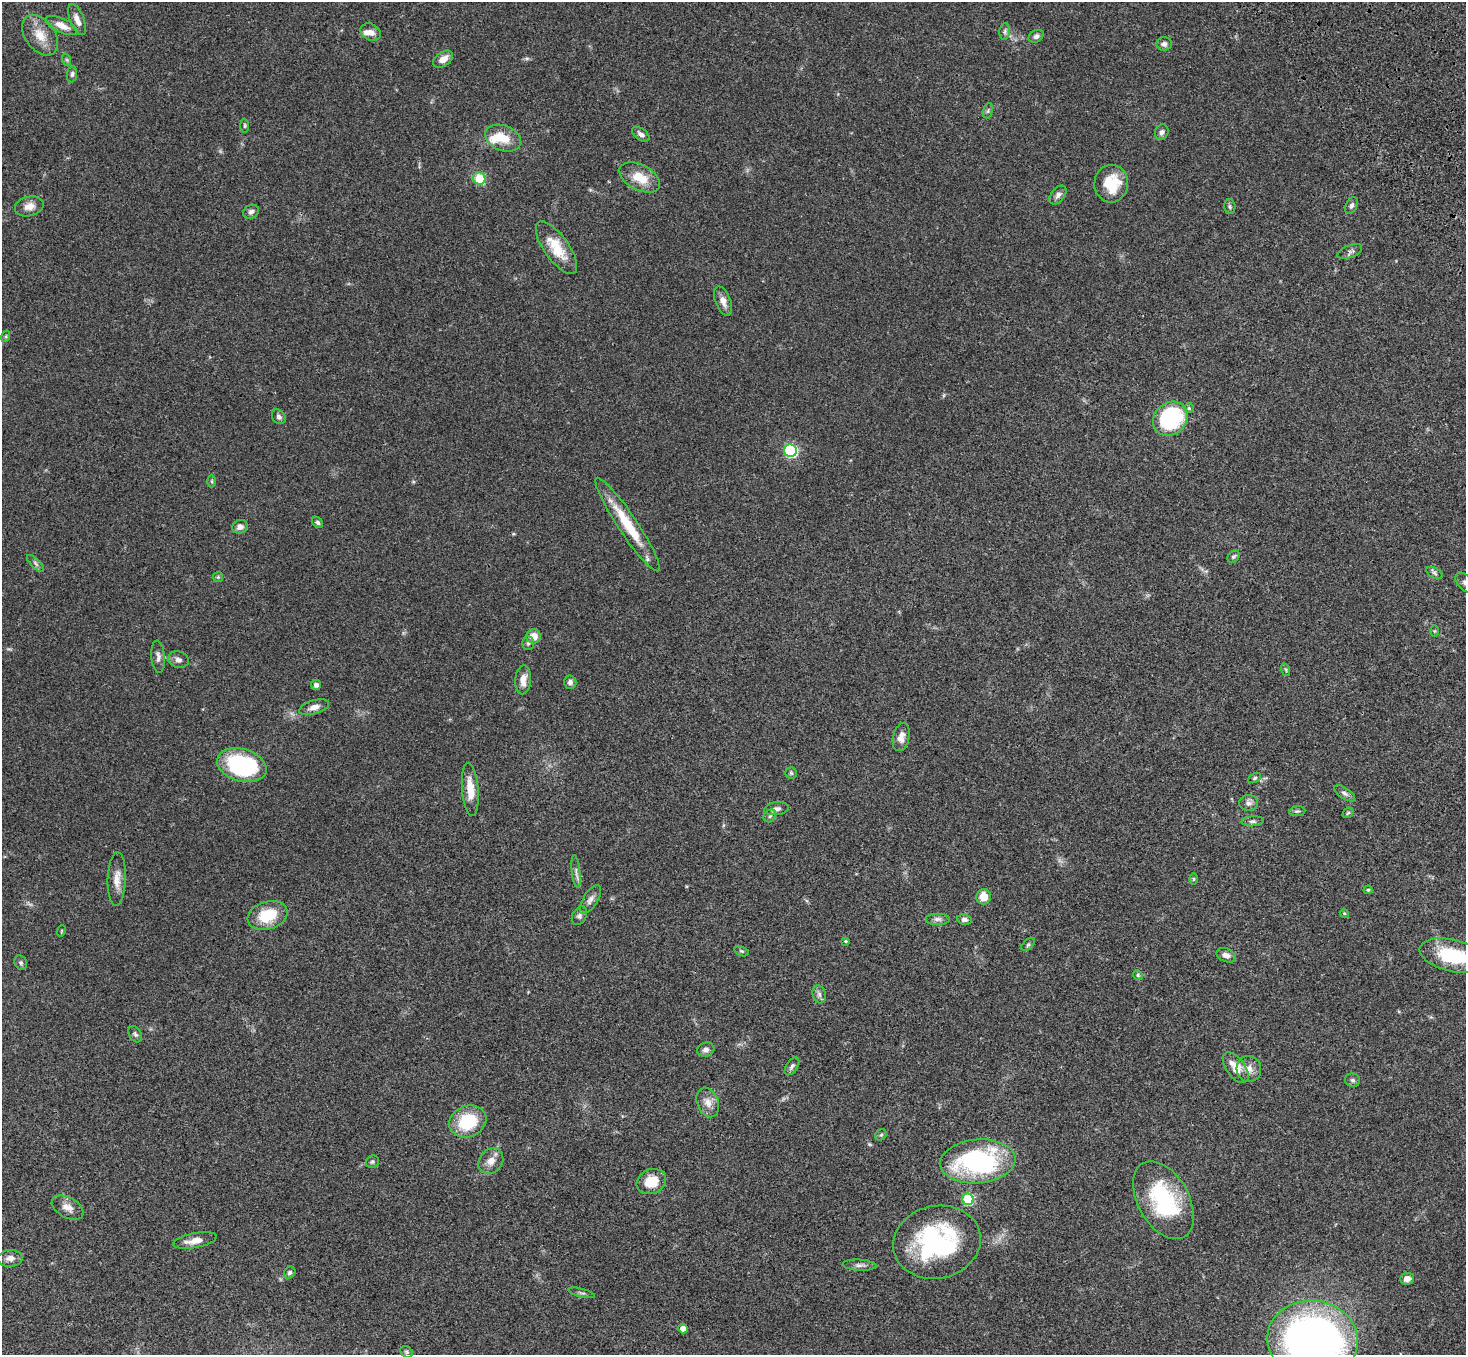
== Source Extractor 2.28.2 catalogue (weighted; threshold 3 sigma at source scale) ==
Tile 10 of 4 x 4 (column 2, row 3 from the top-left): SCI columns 1572-3035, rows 1731-3083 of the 6068 x 6028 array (HDU 1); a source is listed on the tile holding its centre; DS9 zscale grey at full resolution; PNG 1468 x 1357 px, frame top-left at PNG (2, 2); each listed source drawn as its Kron ellipse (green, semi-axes under 4 px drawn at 4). Shown black and unused: <1% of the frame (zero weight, under 3 of 4 exposures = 6% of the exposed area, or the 3 px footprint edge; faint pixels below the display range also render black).
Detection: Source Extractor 2.28.2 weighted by HDU 2 'WHT'; one run over the whole footprint, this tile lists its part. Background 0.0472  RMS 0.0054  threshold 0.0241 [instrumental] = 3 sigma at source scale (4.5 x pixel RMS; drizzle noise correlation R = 1.50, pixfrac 1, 0.05/0.05 arcsec/px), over >= 5 px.
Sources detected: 111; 1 inside a brighter object's white glare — neither listed nor drawn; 2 inside a brighter listed object's ellipse — not listed separately; the other 108 listed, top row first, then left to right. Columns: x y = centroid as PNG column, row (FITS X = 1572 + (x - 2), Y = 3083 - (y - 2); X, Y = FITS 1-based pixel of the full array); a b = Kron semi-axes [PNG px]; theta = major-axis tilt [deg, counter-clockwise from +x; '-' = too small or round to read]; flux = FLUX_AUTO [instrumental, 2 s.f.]
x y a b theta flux
77 20 16 7 -68 3.5
61 26 17 7 -24 4.5
1005 31 8 5 83 1.3
370 32 10 8 -29 3.2
40 35 23 14 -54 8.8
1036 36 8 6 29 1.7
1164 44 8 6 2 2
443 59 11 6 35 4.6
67 60 6 4 -71 0.74
72 74 8 5 82 1.2
988 111 8 4 71 1.1
245 126 7 4 -86 0.69
1162 132 8 6 68 2
641 134 10 5 -36 2
503 138 19 12 -20 9.4
640 177 22 12 -27 11
479 178 6 6 - 17
1111 184 19 17 85 15
1058 195 11 6 51 2
29 206 14 10 13 4.3
1351 206 9 5 63 1.4
1230 207 7 5 -89 1
251 212 8 6 28 1.8
556 248 31 12 -55 14
1350 252 13 6 21 1.8
723 301 15 7 -69 3.8
6 336 6 4 72 0.64
1189 408 5 5 - 0.8
279 417 8 6 -53 1.5
1170 419 18 16 44 59
791 451 6 6 - 69
212 481 6 4 -89 0.75
318 522 6 5 - 1.1
628 525 56 9 -56 21
240 527 8 6 23 2.6
1233 557 7 5 43 1
35 563 11 4 -46 1.5
1435 573 9 5 -28 1.1
218 577 5 5 - 0.7
1465 583 12 7 -45 2.5
1434 631 6 4 90 0.66
533 636 7 7 - 5.9
528 643 7 5 -90 1.1
158 657 16 7 -85 2.5
178 660 10 8 -18 2.3
1286 670 6 4 -72 0.7
523 680 14 8 87 4.8
570 682 7 6 - 1.9
316 685 5 5 - 1.6
314 707 15 6 16 3.3
901 737 14 8 76 3.7
242 765 25 16 -16 57
791 773 6 5 - 0.84
1255 778 7 4 27 0.91
470 789 27 8 -85 9
1345 793 12 5 -34 1.7
1249 803 9 8 - 1.9
777 809 12 6 7 1.9
1297 811 8 5 7 0.91
1348 813 6 4 42 0.81
770 816 7 5 45 1.1
1253 821 11 5 4 1.3
576 871 16 4 -83 1.9
117 879 27 9 88 5.9
1193 879 6 4 89 0.61
1368 890 4 4 - 0.59
984 897 8 7 - 6.2
590 900 16 7 58 2.7
1344 913 4 3 - 0.44
267 915 20 13 18 17
579 916 10 7 61 1.7
937 919 12 6 0 2
964 919 7 5 -9 1.8
61 931 6 3 71 0.51
846 941 4 3 - 0.51
1028 945 8 5 44 0.93
742 951 7 4 -20 0.84
1226 955 10 6 -24 2.7
1453 956 34 16 -13 29
21 963 7 6 - 1.1
1138 975 5 4 - 0.72
819 994 9 6 -75 1.6
135 1034 9 6 -61 1.2
706 1050 8 7 - 2.1
792 1066 10 5 55 1.6
1236 1068 17 9 -54 7.9
1249 1069 13 12 - 4.7
1353 1080 7 6 - 1.3
708 1102 15 10 -68 4.6
468 1121 19 15 23 24
881 1135 6 5 - 0.84
491 1161 14 11 47 4.4
978 1161 38 22 5 81
372 1162 7 6 - 1
651 1182 15 12 24 11
968 1199 6 5 - 39
1163 1200 42 25 -61 48
67 1207 17 10 -29 4.3
195 1240 22 7 11 5
937 1242 44 36 13 74
10 1258 12 8 3 2.9
860 1265 17 5 -3 2.1
290 1273 6 5 - 1.2
1407 1279 7 6 - 2.9
582 1293 13 3 -14 1.1
683 1329 5 4 - 5
1313 1340 45 39 -7 270
407 1352 7 5 -36 0.85
Isophote crosses this tile's border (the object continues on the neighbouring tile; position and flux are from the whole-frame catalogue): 3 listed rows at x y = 1465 583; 1453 956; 1313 1340